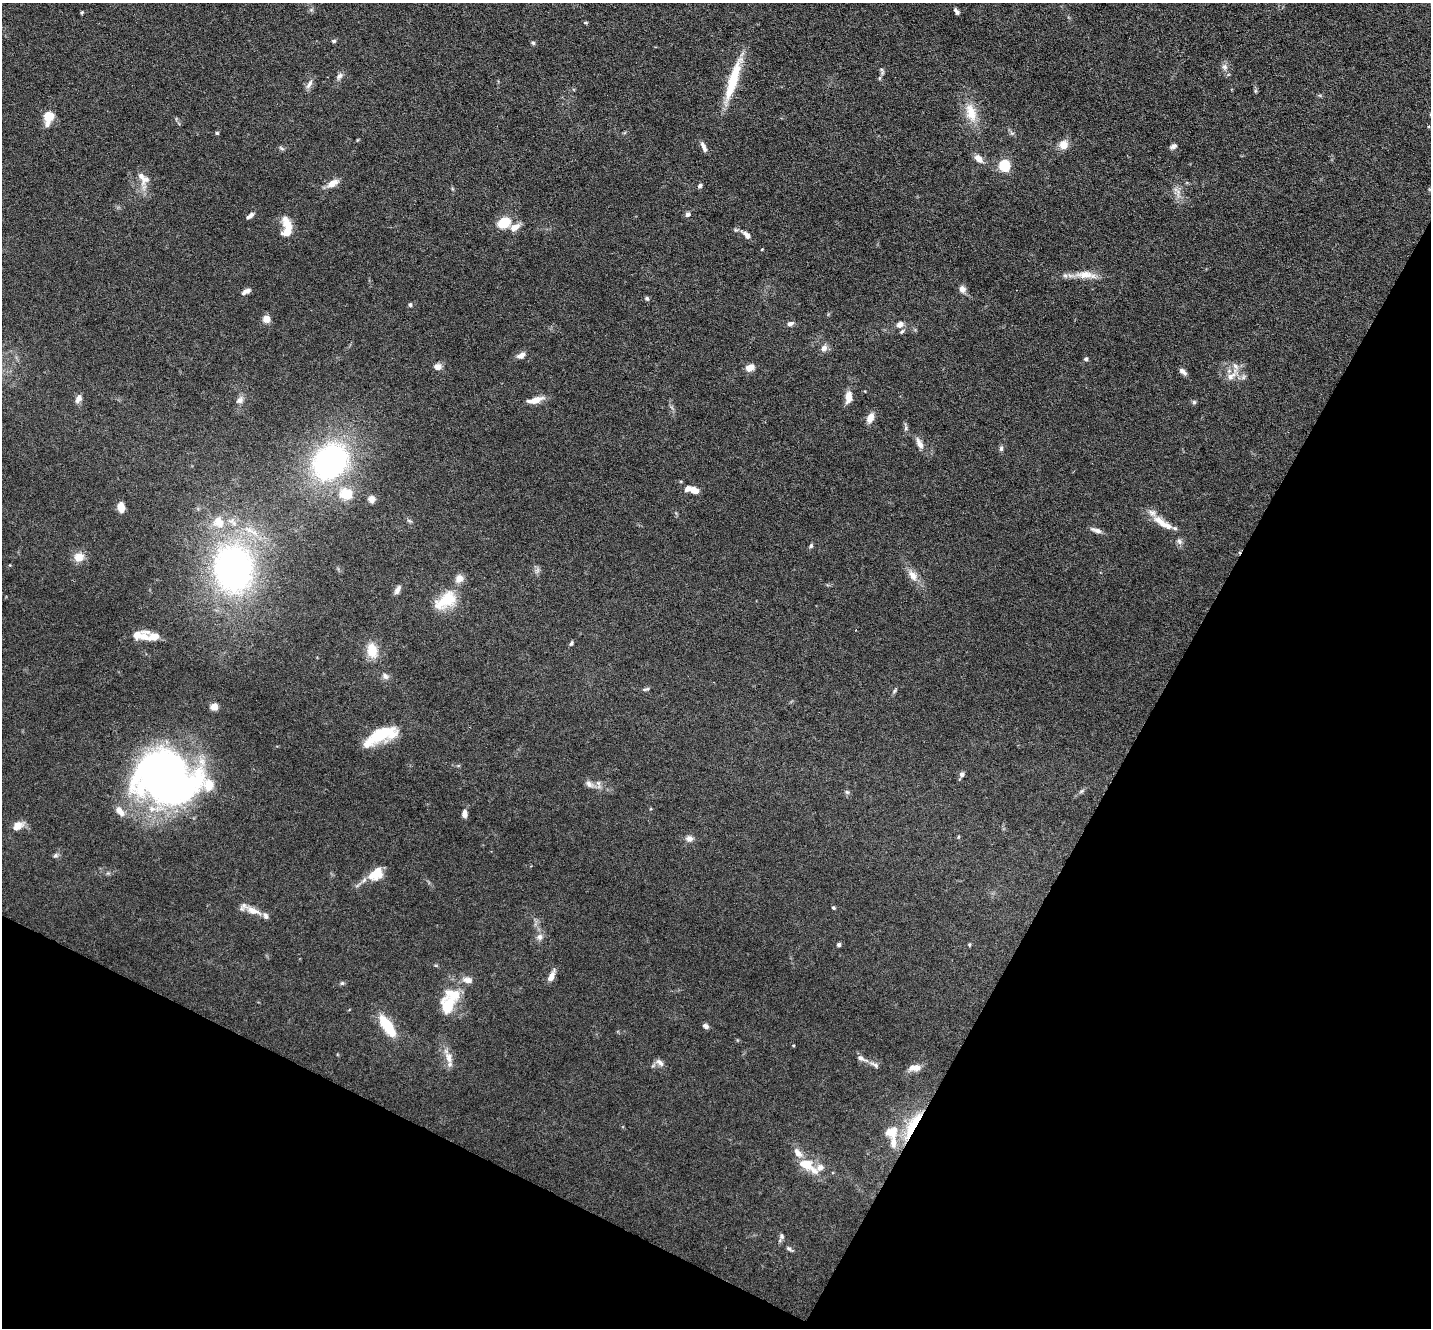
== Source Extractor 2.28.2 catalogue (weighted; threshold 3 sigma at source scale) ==
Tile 15 of 4 x 4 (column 3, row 4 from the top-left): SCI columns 2859-4287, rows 143-1468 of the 5716 x 5726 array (HDU 1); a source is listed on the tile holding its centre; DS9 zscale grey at full resolution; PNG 1433 x 1330 px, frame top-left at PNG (2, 3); no overlay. Shown black and unused: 27% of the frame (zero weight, under 3 of 6 exposures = <1% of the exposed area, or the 3 px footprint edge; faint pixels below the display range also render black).
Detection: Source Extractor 2.28.2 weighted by HDU 2 'WHT'; one run over the whole footprint, this tile lists its part. Background 0.0632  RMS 0.0045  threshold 0.0185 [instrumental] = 3 sigma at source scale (4.09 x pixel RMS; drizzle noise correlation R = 1.36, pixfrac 0.8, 0.05/0.05 arcsec/px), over >= 5 px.
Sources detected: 136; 1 inside a brighter object's white glare — not listed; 16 inside a brighter listed object's ellipse — not listed separately; the other 119 listed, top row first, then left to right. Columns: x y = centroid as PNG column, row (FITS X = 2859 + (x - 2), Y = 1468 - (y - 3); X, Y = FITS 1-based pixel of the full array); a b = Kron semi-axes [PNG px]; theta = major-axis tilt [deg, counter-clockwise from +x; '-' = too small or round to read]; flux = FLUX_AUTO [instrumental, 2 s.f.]
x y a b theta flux
311 10 7 4 19 0.72
957 11 7 4 -53 1.3
82 13 4 3 - 0.5
585 22 6 3 8 0.51
334 41 6 4 -8 0.72
533 43 6 5 - 0.82
1224 67 8 6 -20 1.3
882 71 11 5 -81 1.3
339 76 11 7 56 1.7
733 81 58 10 72 17
309 84 15 6 60 2
1255 91 6 4 90 0.66
971 112 28 15 -74 10
48 117 13 9 73 8.8
217 133 4 4 - 0.58
1012 133 7 5 -32 0.92
1063 145 13 11 70 4
1173 146 9 6 31 1.4
704 147 14 5 -67 2.1
281 148 8 4 -31 0.79
979 159 12 7 -46 3.4
1004 165 5 5 - 40
141 176 36 7 -75 4.5
332 183 10 6 31 5.1
700 186 6 5 - 1
1177 192 21 6 -65 3.1
688 214 6 6 - 1.3
250 215 9 5 40 1.6
504 223 11 8 29 14
515 227 13 8 29 3.5
287 231 13 8 63 7.4
746 235 13 7 -42 2.7
762 249 3 3 - 0.34
1085 275 32 10 -5 7.1
962 289 8 8 - 2.4
246 291 11 5 28 2.1
647 298 5 5 - 0.89
410 304 5 4 - 0.74
266 319 5 5 - 11
790 324 8 5 21 1.5
900 324 9 7 25 2.4
824 348 10 8 51 2.2
521 355 11 6 25 2.4
1086 359 6 5 - 0.82
438 367 9 7 -6 2.6
750 367 8 6 24 4.7
1183 372 10 5 -42 1.8
1232 375 25 9 47 4.7
1243 377 9 5 46 1.1
848 397 13 7 83 4.1
78 399 11 7 62 2
240 400 12 8 46 2.1
535 400 18 7 15 4.9
1194 402 6 5 - 0.81
870 418 12 7 64 3.6
906 428 6 5 - 0.9
919 444 17 7 -64 2.9
1001 448 8 5 82 1.1
330 461 32 25 50 110
694 490 9 6 -18 4.7
346 494 14 12 2 11
371 499 8 8 - 2.4
121 508 7 5 -82 8
409 521 9 3 -21 0.62
219 522 19 16 -54 9.1
1161 522 27 10 -38 7
1097 530 14 5 -17 2.2
251 531 25 7 -25 7
1179 541 9 7 -59 1.4
811 546 6 5 - 0.79
79 557 12 11 - 5
233 568 44 35 -86 150
537 570 8 6 45 1.3
913 575 17 9 -57 4.4
398 590 11 6 63 2.1
446 600 32 17 32 14
136 635 13 9 52 3
154 637 14 9 10 4.1
571 643 6 4 65 0.79
372 650 18 12 -77 8.3
385 676 9 8 - 1.8
646 689 11 4 11 0.85
895 690 9 4 50 0.76
214 707 5 4 - 13
381 734 35 15 19 18
962 774 6 5 - 1.5
166 779 55 49 -13 250
598 783 9 6 -60 1.6
589 784 12 7 -35 2.1
1081 791 7 5 32 0.86
847 792 6 6 - 0.82
120 811 14 8 -47 4
464 814 8 5 88 2.6
17 826 13 8 34 4.6
689 839 8 7 - 2.3
56 855 7 6 - 1
375 874 19 12 37 8.5
833 908 4 4 - 0.66
253 911 23 8 -21 5.4
540 937 9 8 - 2.2
839 945 5 5 - 0.92
969 945 5 4 - 0.49
551 976 13 5 66 3.9
467 980 14 8 -10 2.8
342 983 5 5 - 0.7
448 1005 21 16 81 12
388 1026 27 10 -56 14
706 1026 7 5 -35 1.4
449 1058 17 9 -70 4.3
861 1058 15 7 -26 2.2
660 1063 12 7 -42 1.9
653 1065 6 4 21 0.71
875 1065 14 5 -34 1.6
915 1068 15 7 3 4
912 1125 46 11 61 17
892 1132 18 15 30 8.1
807 1165 23 10 -32 12
781 1236 8 6 80 1.3
789 1249 11 5 -35 1.1
Overlapping masked pixels (flux is a lower limit): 1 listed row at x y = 912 1125